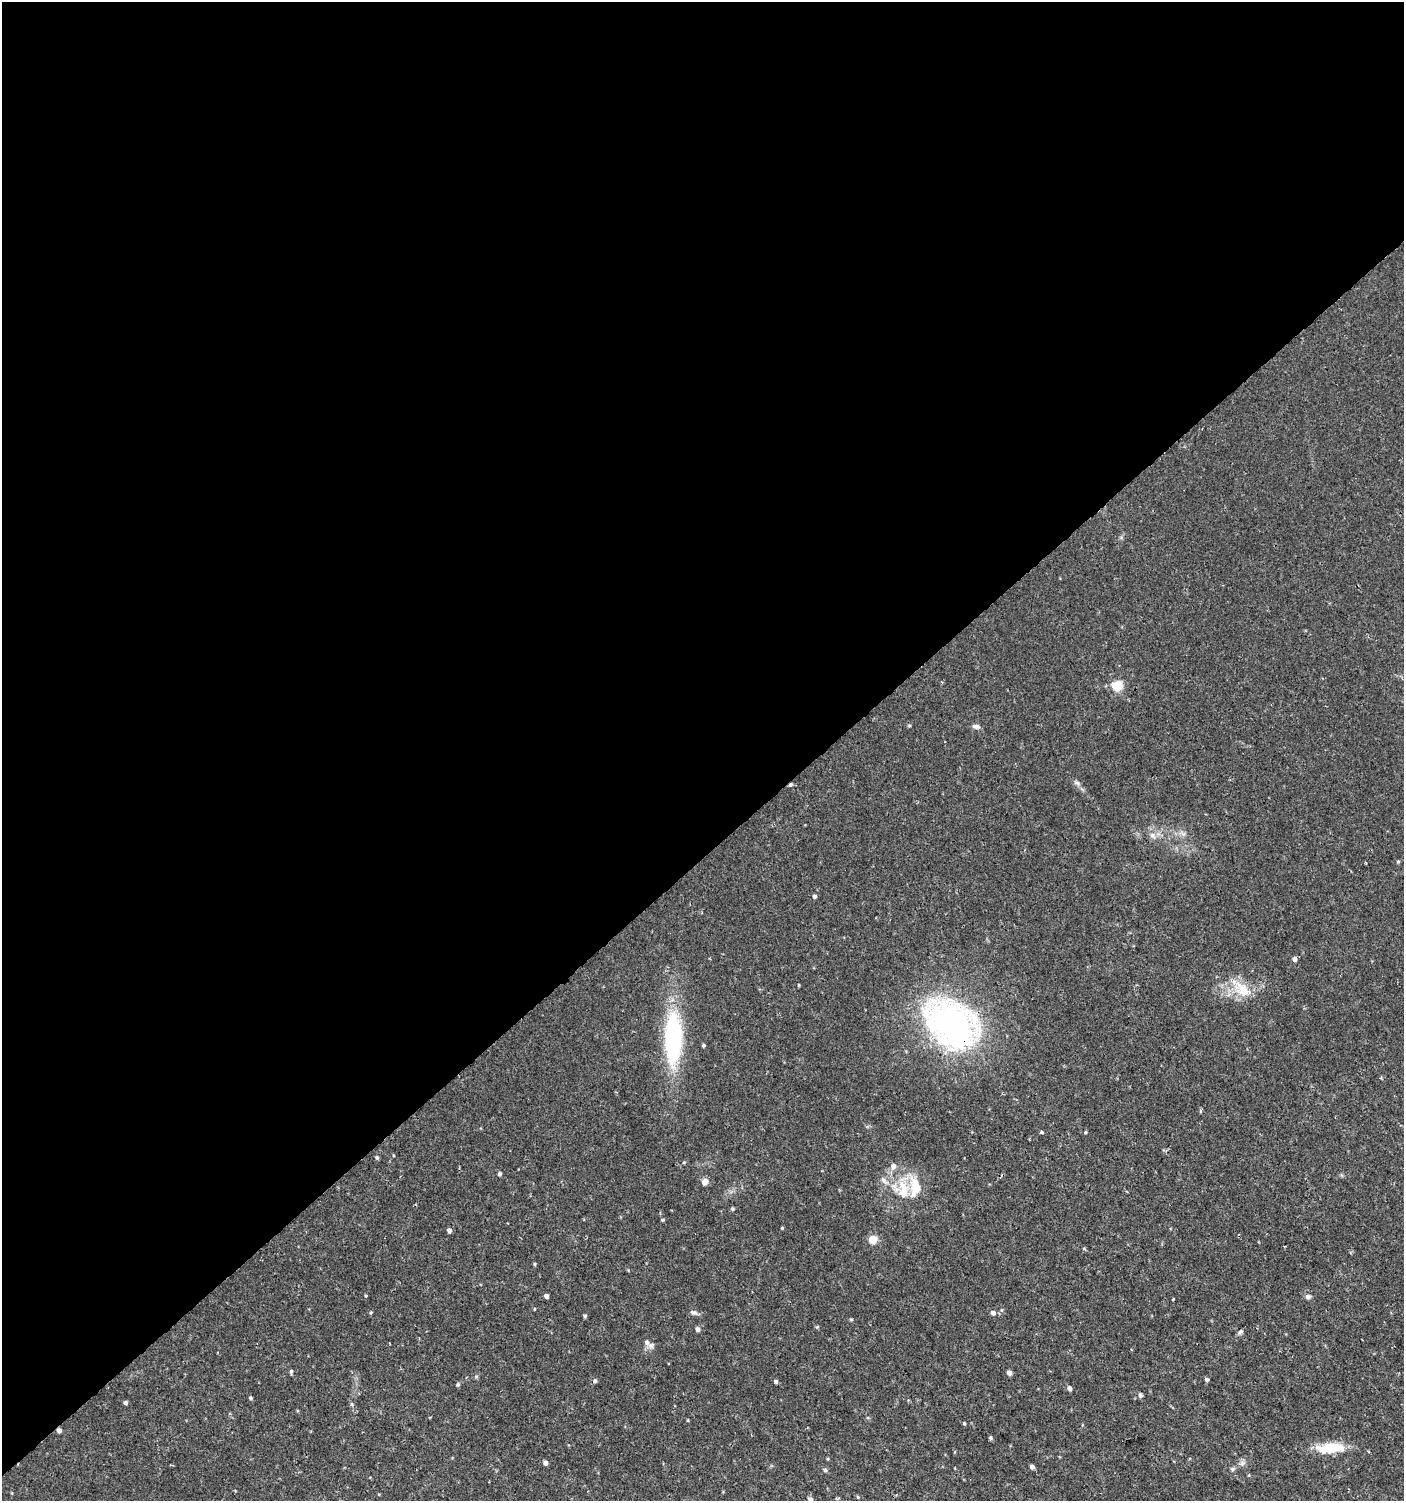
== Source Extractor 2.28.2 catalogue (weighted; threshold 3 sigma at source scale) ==
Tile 2 of 4 x 4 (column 2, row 1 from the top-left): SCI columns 1605-3006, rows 4497-5995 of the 5950 x 5999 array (HDU 1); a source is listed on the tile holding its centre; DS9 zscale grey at full resolution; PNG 1406 x 1503 px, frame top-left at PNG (2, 2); no overlay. Shown black and unused: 57% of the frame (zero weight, under 2 of 3 exposures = <1% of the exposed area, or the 3 px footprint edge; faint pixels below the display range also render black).
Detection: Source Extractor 2.28.2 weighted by HDU 2 'WHT'; one run over the whole footprint, this tile lists its part. Background 0.0134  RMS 0.0026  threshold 0.0116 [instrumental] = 3 sigma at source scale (4.5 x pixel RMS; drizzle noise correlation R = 1.50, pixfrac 1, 0.0396/0.0396 arcsec/px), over >= 5 px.
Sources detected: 65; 1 cosmic-ray / hot-pixel residue — not listed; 4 inside a brighter listed object's ellipse — not listed separately; the other 60 listed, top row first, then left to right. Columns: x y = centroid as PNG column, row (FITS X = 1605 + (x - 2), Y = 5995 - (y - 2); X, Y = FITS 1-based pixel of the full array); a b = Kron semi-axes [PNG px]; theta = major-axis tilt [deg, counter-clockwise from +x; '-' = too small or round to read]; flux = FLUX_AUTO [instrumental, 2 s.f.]
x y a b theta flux
1117 686 6 6 - 11
909 725 5 3 - 0.27
976 726 10 6 -5 0.78
1077 783 9 5 -18 0.66
791 784 3 3 - 0.98
1152 835 10 6 -52 1.1
1398 861 5 3 - 0.27
814 896 5 4 - 0.5
1294 959 5 5 - 0.77
1243 990 26 17 -37 6.4
951 1024 65 46 -38 70
673 1038 66 22 89 29
703 1045 4 4 - 0.36
1041 1132 4 3 - 0.35
1085 1132 4 4 - 0.25
377 1158 5 4 - 0.39
684 1162 5 3 - 0.24
893 1166 8 7 - 1.1
499 1174 4 4 - 0.45
884 1181 13 5 -52 1.1
705 1182 9 8 - 1.1
915 1187 26 13 -90 6.1
733 1209 6 3 -71 0.28
663 1220 4 3 - 0.32
449 1230 5 4 - 0.77
873 1240 5 5 - 7.2
534 1264 5 3 - 0.27
546 1296 4 4 - 0.85
1308 1296 6 6 - 0.77
1173 1299 3 2 - 0.22
371 1312 4 3 - 0.25
694 1313 11 6 -20 0.8
993 1313 6 6 - 0.85
585 1316 5 4 - 0.39
851 1319 6 3 -19 0.26
698 1329 5 5 - 0.8
1240 1332 7 5 45 0.53
390 1343 3 2 - 0.21
651 1345 8 7 - 0.96
291 1371 6 4 87 0.39
1009 1373 5 5 - 1
1207 1379 5 4 - 0.5
595 1381 5 5 - 0.51
776 1381 5 4 - 0.43
458 1385 5 4 - 0.46
1069 1388 5 5 - 0.75
1140 1395 6 5 - 0.61
250 1398 4 4 - 0.35
125 1403 5 4 - 0.56
964 1423 4 4 - 0.26
59 1430 5 4 - 0.84
991 1438 4 4 - 0.45
1332 1448 37 12 0 7.6
545 1463 5 4 - 0.94
1242 1464 7 6 - 0.72
1032 1467 4 4 - 0.85
1232 1469 6 5 - 0.43
825 1470 6 5 - 0.45
858 1497 5 3 - 0.22
810 1499 6 5 - 0.82
Overlapping masked pixels (flux is a lower limit): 3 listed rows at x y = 791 784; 951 1024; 59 1430
Isophote crosses this tile's border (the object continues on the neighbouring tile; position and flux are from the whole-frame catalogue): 1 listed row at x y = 810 1499
Unlisted compact peaks at least as high as the median listed source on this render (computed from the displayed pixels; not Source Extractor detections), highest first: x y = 782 1228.